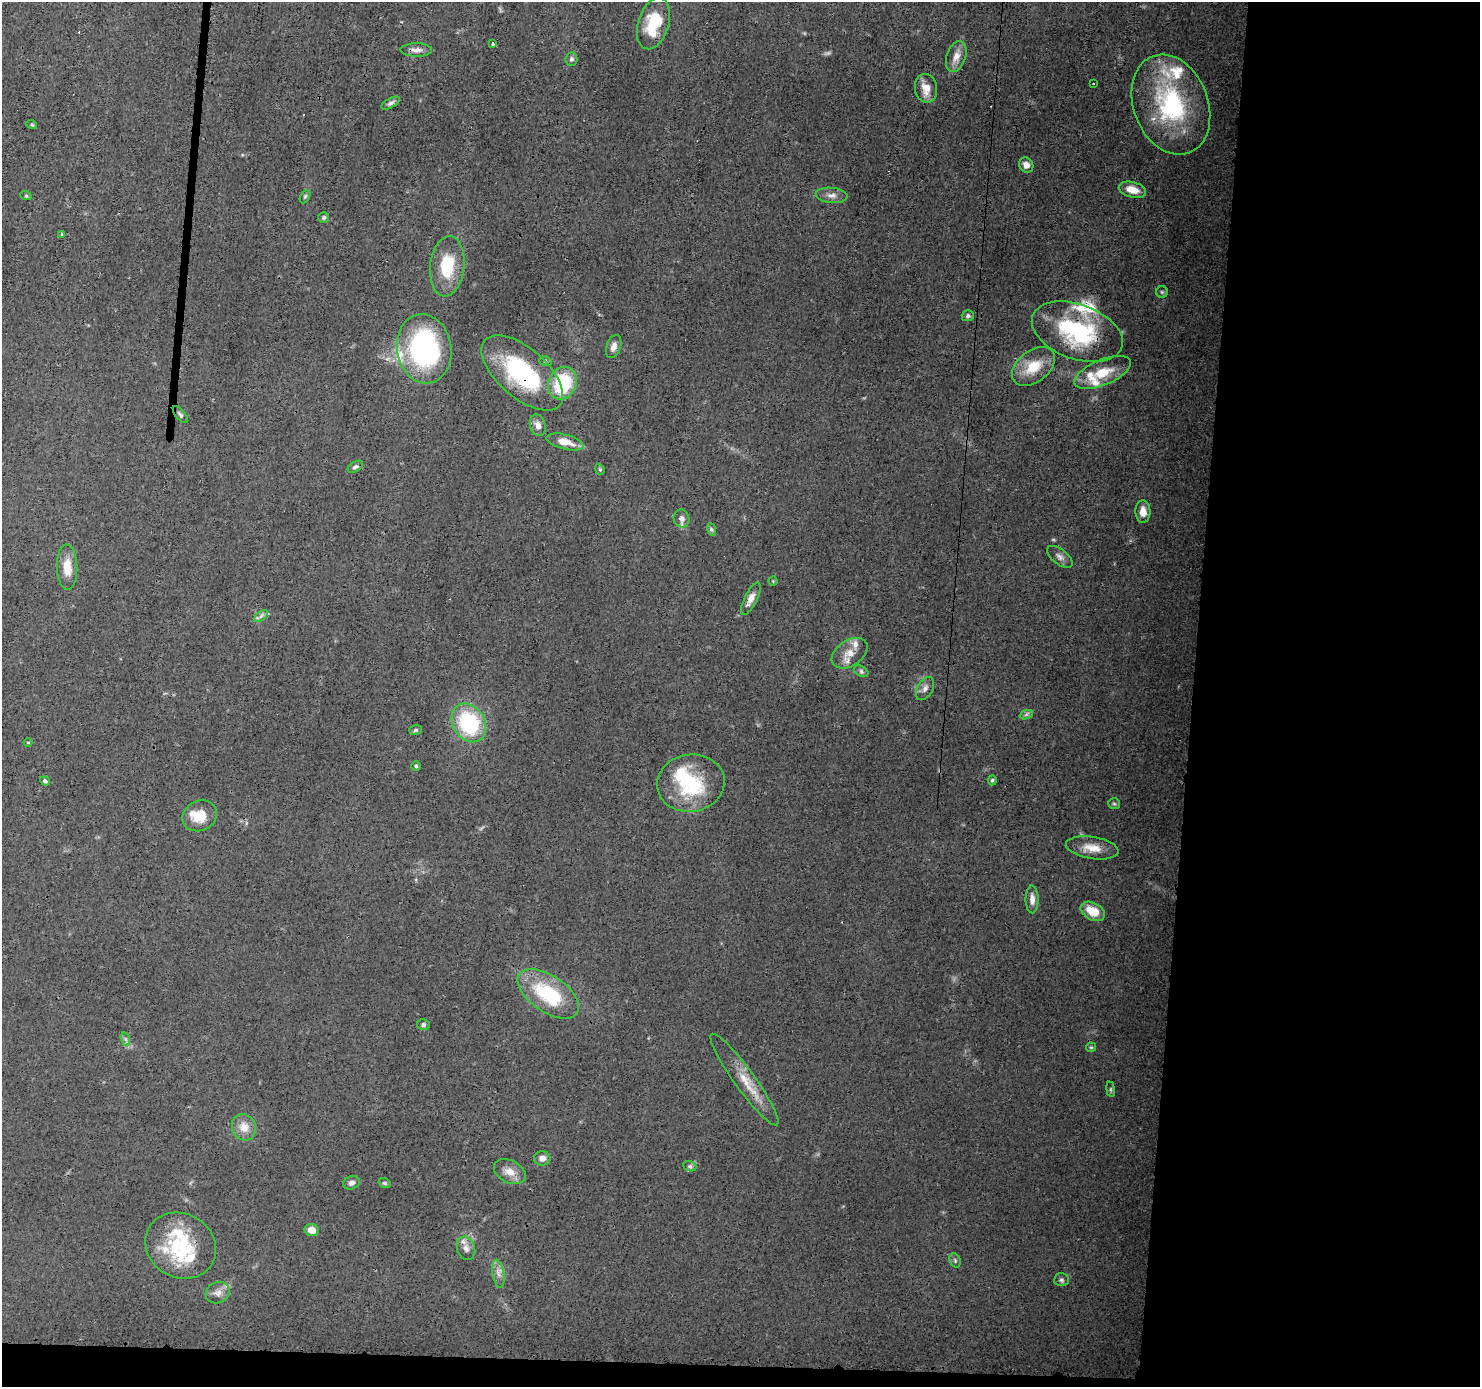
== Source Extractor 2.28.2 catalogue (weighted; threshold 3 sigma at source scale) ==
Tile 9 of 3 x 3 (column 3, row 3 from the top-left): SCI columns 2957-4434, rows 111-1495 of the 4435 x 4471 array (HDU 1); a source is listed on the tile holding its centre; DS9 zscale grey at full resolution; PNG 1482 x 1389 px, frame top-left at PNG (2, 2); each listed source drawn as its Kron ellipse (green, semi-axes under 4 px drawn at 4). Shown black and unused: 21% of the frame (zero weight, under 3 of 4 exposures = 2% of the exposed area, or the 3 px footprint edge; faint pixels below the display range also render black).
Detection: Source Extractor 2.28.2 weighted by HDU 2 'WHT'; one run over the whole footprint, this tile lists its part. Background 0.0344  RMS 0.0034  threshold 0.0151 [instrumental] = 3 sigma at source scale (4.5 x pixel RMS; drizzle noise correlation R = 1.50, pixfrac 1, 0.05/0.05 arcsec/px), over >= 5 px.
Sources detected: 93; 1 too faint to see at this stretch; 2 inside a brighter object's white glare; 1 cosmic-ray / hot-pixel residue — neither listed nor drawn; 13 inside a brighter listed object's ellipse — not listed separately; the other 76 listed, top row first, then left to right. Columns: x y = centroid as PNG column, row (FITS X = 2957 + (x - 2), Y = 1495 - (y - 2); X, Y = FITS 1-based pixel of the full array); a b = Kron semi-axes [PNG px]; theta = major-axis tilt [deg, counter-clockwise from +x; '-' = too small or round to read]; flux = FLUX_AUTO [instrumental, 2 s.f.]
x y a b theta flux
653 23 26 15 72 13
492 44 3 3 - 2.6
416 50 16 6 0 2
956 56 16 9 71 3.2
571 59 7 6 - 0.85
1093 84 2 2 - 0.38
926 88 14 11 -80 4.4
390 103 10 4 29 1
1171 105 52 37 -69 43
32 125 5 3 - 0.38
1026 165 8 7 - 2
1132 190 14 7 -14 4.3
832 195 16 7 -5 2.2
26 196 6 3 -19 0.41
305 196 7 4 63 0.56
324 217 5 5 - 0.7
61 234 3 2 - 0.65
447 266 30 17 84 14
1162 292 6 6 - 0.58
968 316 6 5 - 0.76
1077 332 47 27 -20 37
614 346 12 7 70 2.1
424 349 35 27 -80 67
545 361 6 5 - 0.65
1033 366 24 15 38 9.9
1103 372 30 12 23 9.3
522 373 50 24 -41 37
563 383 17 14 68 21
180 415 10 5 -50 0.9
538 425 11 7 -74 2.4
565 442 19 7 -14 4.8
355 467 8 5 32 0.85
600 469 6 4 -69 0.5
1143 512 11 7 -88 3.1
681 518 9 7 -71 1.9
711 529 6 4 -71 0.59
1060 557 15 7 -38 1.7
67 567 23 10 -88 5.5
773 581 4 4 - 0.33
751 599 18 6 64 2.6
261 616 8 4 37 0.9
850 653 20 12 34 4.8
861 671 8 5 -31 0.74
925 688 12 7 60 1.9
1026 715 7 4 19 0.76
469 723 20 15 -58 30
416 730 6 5 - 0.62
28 743 4 3 - 0.35
416 766 4 4 - 0.46
992 780 5 4 - 0.54
45 781 5 4 - 0.81
691 783 34 28 10 22
1114 804 6 5 - 0.55
200 816 18 15 26 6.4
1092 848 26 11 -9 5.6
1032 899 14 6 -90 2.2
1093 911 13 8 -29 7.4
548 994 35 18 -34 23
423 1025 6 5 - 0.9
125 1039 7 4 -71 0.75
1091 1047 5 4 - 0.47
744 1079 56 10 -54 8.3
1111 1089 8 4 -82 0.5
244 1127 13 12 - 4.1
542 1158 8 7 - 1.9
690 1166 7 5 -21 0.66
510 1172 17 11 -27 3.6
351 1183 8 6 21 1.4
385 1183 6 4 -20 0.53
312 1230 7 6 - 2.9
181 1246 36 32 -29 25
466 1248 12 9 -71 2.2
955 1260 7 5 -70 0.62
498 1274 14 6 -81 1.9
1061 1280 7 6 - 0.91
218 1293 12 10 27 2.3
Overlapping masked pixels (flux is a lower limit): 3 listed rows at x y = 1077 332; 522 373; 744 1079